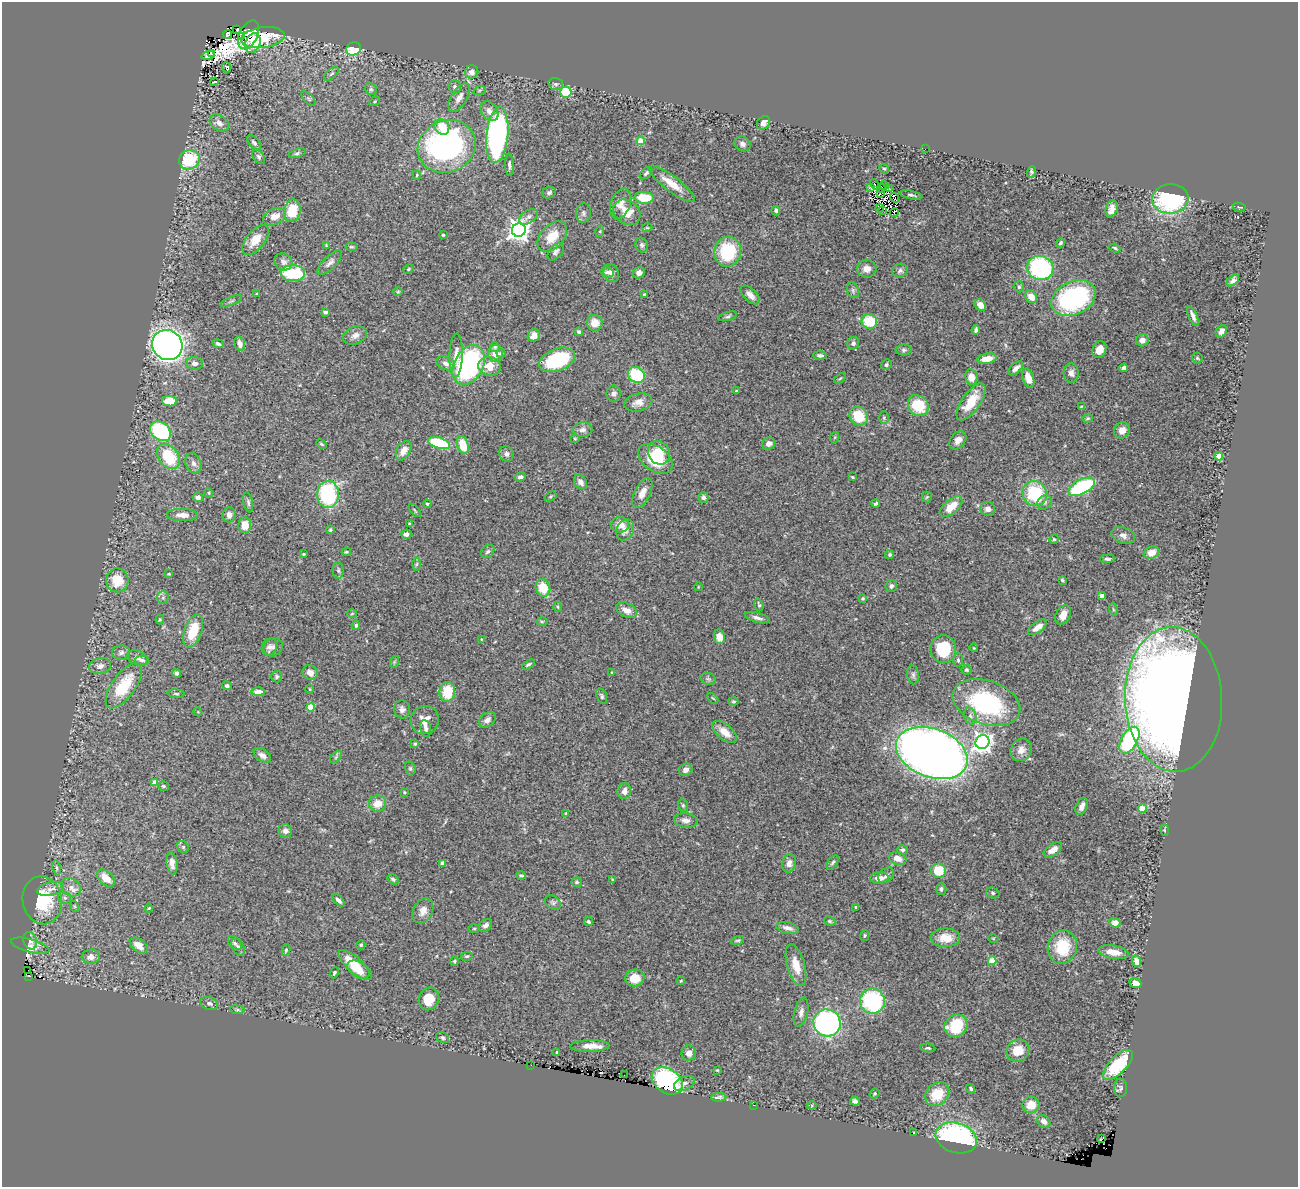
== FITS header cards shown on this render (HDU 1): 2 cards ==
NAXIS1  =                 1296
NAXIS2  =                 1185

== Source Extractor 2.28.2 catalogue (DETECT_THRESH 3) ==
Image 1296 x 1185 px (HDU 1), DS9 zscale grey, 1 PNG px = 1 image px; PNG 1300 x 1189 px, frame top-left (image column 1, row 1185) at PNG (2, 2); each listed source drawn as its Kron ellipse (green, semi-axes under 4 px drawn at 4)
Background 1.37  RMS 0.039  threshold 0.116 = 3 sigma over >= 5 px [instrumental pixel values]
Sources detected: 382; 9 with non-positive FLUX_AUTO (blend fragments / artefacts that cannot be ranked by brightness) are neither listed nor drawn; the other 373 listed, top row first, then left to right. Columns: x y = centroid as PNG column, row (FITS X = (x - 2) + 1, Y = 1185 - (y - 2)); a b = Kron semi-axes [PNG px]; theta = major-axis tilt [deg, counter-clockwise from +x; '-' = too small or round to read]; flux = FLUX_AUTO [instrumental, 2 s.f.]
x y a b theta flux
237 30 3 2 - 2.5
228 34 4 3 - 1.7
249 35 15 9 63 8.1
241 37 3 3 - 11
263 38 22 10 7 55
253 43 10 7 67 42
353 49 7 6 - 110
212 54 4 2 - 4.4
208 56 6 3 18 5.6
226 67 5 3 - 53
472 72 7 6 - 15
331 74 9 4 44 5.3
214 82 4 2 - 0.56
556 84 7 5 -16 5.8
455 87 6 6 - 7.3
371 89 6 5 - 5
480 90 6 4 18 3.5
566 92 6 5 - 94
459 98 16 8 59 18
309 99 9 4 -45 5
375 101 5 3 - 3
489 111 11 7 -54 17
219 123 10 7 -35 16
763 123 7 6 - 13
442 127 8 7 - 47
497 135 28 11 84 630
641 141 4 4 - 69
254 143 9 5 -49 5.8
742 144 8 7 - 9.4
447 146 29 26 24 780
925 149 2 2 - 9.4
297 153 8 4 18 5.3
259 157 8 5 -52 5.2
189 160 10 9 - 120
509 165 11 4 -87 9.1
884 169 5 4 - 3.2
1031 172 6 3 75 4.6
646 173 7 4 44 6.2
417 175 4 4 - 2.6
672 184 28 7 -37 43
874 184 6 2 -60 4.2
884 185 4 2 - 3.2
870 187 3 2 - 9.6
881 188 4 2 - 0.076
889 189 4 2 - 2.4
549 193 7 5 20 6.2
880 194 3 2 - 3.2
911 195 11 4 -12 6.8
644 198 9 6 -3 64
894 198 5 2 - 3.4
1170 199 18 14 6 330
621 204 16 9 68 23
1239 207 6 3 -12 2.6
880 208 4 2 - 4.7
1112 209 9 5 76 16
882 210 3 2 - 5.5
292 211 11 8 79 68
776 211 5 4 - 5.1
627 212 14 11 -37 41
894 212 4 2 - 3
583 213 9 7 80 8.1
274 217 12 8 26 28
529 217 10 6 34 11
647 228 5 3 - 2.7
519 230 7 6 - 2000
600 231 5 3 - 3.6
443 235 4 4 - 2.8
552 237 18 11 47 47
255 240 17 9 51 42
1061 243 5 4 - 4.4
326 245 3 3 - 1.8
642 245 7 6 - 7.5
351 247 6 3 -6 3.5
1115 248 5 3 - 3.9
556 252 10 6 49 8.3
728 252 15 13 80 150
283 262 9 8 - 11
330 263 16 6 45 12
1040 268 13 12 - 320
408 269 5 3 - 3.3
867 269 10 9 - 20
900 271 8 7 - 8
607 272 7 5 -14 5.7
293 273 12 8 0 160
611 273 9 7 -68 13
639 273 6 5 - 13
1233 281 7 4 42 8.1
1019 287 5 5 - 5.1
853 290 8 6 -71 6.3
398 292 4 4 - 3
257 294 3 3 - 4.2
644 295 3 2 - 2.7
750 295 12 6 -44 16
1031 297 6 5 - 27
1074 298 23 16 25 400
231 301 11 3 23 5
980 305 6 5 - 21
325 312 4 3 - 6.8
728 316 10 4 16 5
1193 316 10 3 -67 11
869 321 8 7 - 85
595 323 8 8 - 33
976 330 4 3 - 7.5
1221 331 7 5 54 14
579 332 4 4 - 5.3
355 335 12 8 23 15
534 335 6 6 - 18
1142 340 6 6 - 14
853 343 6 6 - 9.4
218 344 6 4 -27 5.9
240 344 7 5 -73 17
167 345 16 14 -42 1500
495 347 5 5 - 4
904 350 8 5 1 5.8
1099 350 9 6 65 23
496 353 8 7 - 29
501 353 4 4 - 4.6
456 355 22 6 88 26
820 355 7 4 -1 7.7
1197 358 5 5 - 3.6
987 359 10 5 11 29
557 360 19 11 21 210
195 363 8 6 -6 11
445 363 10 6 -22 12
469 365 21 14 62 440
886 365 5 5 - 5.2
489 366 11 9 -13 42
1016 368 9 5 41 15
1124 368 4 4 - 13
1071 373 10 7 -86 13
636 375 9 7 -38 130
971 377 8 6 -81 27
840 378 6 3 37 3.1
1028 378 10 5 -72 31
737 391 3 3 - 3.8
614 394 8 7 - 10
170 401 7 5 -4 71
638 402 14 9 13 22
971 402 21 9 55 66
918 406 11 9 -45 83
1081 407 4 2 - 2.9
859 416 10 8 -50 75
884 418 6 5 - 4.3
1088 418 5 4 - 3.7
582 430 10 7 6 13
1122 430 8 7 - 18
160 431 11 9 -39 220
835 437 5 3 - 2.9
575 439 4 4 - 2.4
958 440 10 7 52 17
439 443 11 5 -17 140
769 443 7 6 - 12
321 444 5 3 - 3.6
463 445 9 5 -75 53
403 451 10 6 58 22
659 453 12 10 -57 60
506 454 8 7 - 10
1219 456 4 4 - 46
168 457 14 10 -52 120
655 459 19 12 -36 100
193 463 10 7 -69 12
520 477 5 4 - 11
852 477 3 2 - 2.5
580 482 8 6 -54 16
1082 487 14 7 27 250
209 493 5 3 - 2.3
642 493 16 8 64 24
1035 493 13 12 - 150
328 494 13 11 87 250
551 496 6 4 31 3.2
198 497 5 5 - 12
703 497 5 5 - 7
927 497 5 5 - 3.3
248 502 10 4 -78 6.7
1045 502 7 6 - 9.2
876 503 4 3 - 4.4
427 504 4 3 - 2.9
951 507 13 7 40 46
988 509 7 7 - 14
415 510 8 2 -50 3.2
182 515 15 6 -1 23
229 515 7 6 - 15
409 523 4 3 - 2.4
245 525 8 6 88 34
620 525 9 7 -6 25
330 530 4 3 - 3.6
625 530 11 8 65 18
406 534 5 4 - 11
1123 535 12 8 -20 12
1054 539 4 4 - 4.4
488 551 7 5 44 6.3
346 552 5 3 - 3.3
1152 552 8 6 18 31
303 554 3 2 - 2.3
890 555 4 4 - 4.2
1107 559 7 4 2 5.6
417 564 6 4 87 4.3
338 570 8 5 -87 5.7
169 574 4 3 - 2.9
117 580 12 11 - 62
1062 580 3 3 - 3.6
891 586 6 5 - 7.4
698 587 4 2 - 2
543 588 9 7 -69 54
1101 596 4 4 - 19
163 598 6 5 - 6
863 598 3 3 - 3.7
759 605 6 3 -73 3.6
558 607 5 3 - 2.5
1113 609 6 4 -72 3.7
626 610 11 7 -26 21
352 614 5 3 - 2.3
1063 615 10 7 64 25
757 618 12 5 -14 12
160 620 5 4 - 3.3
542 621 6 4 -1 3.3
356 625 5 4 - 4.8
1037 627 11 5 35 21
193 631 17 8 71 78
719 637 7 5 -80 21
481 639 3 2 - 1.7
269 647 9 7 60 9.4
273 647 10 8 38 11
974 648 4 3 - 2.1
943 649 14 13 - 110
121 653 9 7 4 9.8
138 658 11 7 -25 10
142 660 7 4 -2 5.7
958 660 7 5 -89 4.9
394 662 6 3 72 3
528 664 7 4 30 5.3
100 666 11 8 12 13
966 670 5 5 - 4.1
177 673 4 4 - 8.1
310 673 8 7 - 20
612 673 4 3 - 2.1
913 675 9 6 -83 7.7
277 676 6 5 - 5.2
708 679 8 5 -21 5.1
124 686 26 11 55 100
227 686 5 4 - 5.2
310 689 5 3 - 2.2
258 692 7 4 0 22
447 692 10 8 84 76
176 694 8 4 -5 4.2
602 696 8 5 -69 5
713 698 6 2 -45 2.2
1174 699 72 48 -87 3900
733 701 5 3 - 2.8
986 702 35 22 -18 340
311 707 4 4 - 75
402 709 9 8 - 11
198 712 4 3 - 2.2
970 716 8 6 -75 8
425 720 14 14 - 32
487 720 9 6 39 12
426 729 8 5 -79 8.6
724 732 15 7 -39 33
1129 740 15 8 60 310
982 742 7 6 - 1500
415 744 4 3 - 4
1021 750 12 10 55 20
932 753 37 24 -20 2800
262 755 10 6 -34 12
336 757 7 4 46 4.6
410 768 7 5 -75 4.1
686 770 7 6 - 10
155 782 4 4 - 45
163 786 5 5 - 4.9
624 791 8 7 - 15
404 792 4 3 - 2.6
378 803 8 8 - 30
683 805 6 5 - 4.6
1082 806 9 5 67 16
1142 809 4 4 - 85
566 813 4 3 - 2.3
686 820 12 7 -6 15
1164 830 5 3 - 3.2
285 831 7 6 - 14
183 847 6 5 - 4.4
902 850 5 5 - 6.5
1053 850 10 6 35 20
898 858 9 6 -16 20
172 863 11 5 -83 18
443 863 4 4 - 23
789 863 9 6 79 16
832 863 8 4 54 5.6
56 868 8 4 -80 5.4
938 871 7 7 - 79
886 875 9 6 45 8.8
521 876 5 4 - 4.7
106 878 10 6 -45 34
879 878 9 5 5 20
393 879 6 4 -30 5.2
612 879 3 2 - 1.8
577 882 5 5 - 5
71 887 10 8 -38 17
51 889 13 6 11 16
941 889 6 5 - 6.8
993 893 7 5 -17 4.5
65 898 6 6 - 5.3
42 900 24 19 -80 130
338 900 8 4 -44 8.4
553 902 8 6 -36 6
74 906 5 3 - 2.7
856 907 3 2 - 2.2
149 908 4 3 - 2.3
423 911 13 9 62 21
830 921 6 4 -27 3.8
588 922 5 4 - 4.6
1115 923 5 5 - 19
485 925 7 5 43 9.4
474 928 5 3 - 2.7
787 928 11 5 -13 15
865 935 5 4 - 3.7
945 938 14 9 -1 45
993 938 5 3 - 2.2
737 940 6 3 12 3.9
30 941 9 6 -71 9.7
235 943 8 5 -46 6.2
139 945 10 6 -38 24
361 945 4 4 - 3.8
30 946 20 6 -15 13
238 947 9 6 -59 8.1
1062 947 17 14 75 97
286 950 6 4 79 3.4
1113 952 15 6 -10 30
467 956 6 4 13 4.2
91 957 9 7 6 16
454 961 4 4 - 4.1
992 961 4 4 - 87
1137 961 6 4 -67 22
355 965 21 7 -41 69
796 965 21 9 -74 42
28 970 2 2 - 110
358 970 12 8 -31 41
334 973 6 4 69 3.7
28 976 3 2 - 11
635 978 9 8 - 47
681 981 4 3 - 2.4
1135 983 6 5 - 17
429 999 11 9 67 52
872 1001 12 12 - 260
209 1003 9 6 -19 7.9
237 1010 7 3 -8 3.5
801 1012 15 6 76 13
827 1023 14 13 - 560
956 1026 12 10 42 120
442 1038 6 5 - 4.8
590 1046 19 6 1 25
928 1048 7 4 -6 4.1
1018 1051 12 10 31 47
557 1052 3 3 - 4
689 1053 8 7 - 16
531 1065 2 2 - 1.2
1118 1065 19 8 45 130
717 1070 4 3 - 2.3
624 1075 2 2 - 45
667 1081 17 12 -34 250
684 1083 11 6 26 11
1121 1088 9 6 -90 7
971 1089 5 4 - 5
875 1093 5 4 - 3
937 1094 13 10 45 61
719 1097 7 3 4 5.9
855 1101 5 4 - 7.4
754 1105 3 2 - 14
812 1105 4 4 - 2.8
1031 1105 8 8 - 34
1044 1121 7 5 -43 12
914 1133 3 2 - 2
956 1138 21 15 -17 500
1102 1139 3 2 - 2.8
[9 non-positive-flux detections neither listed nor drawn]